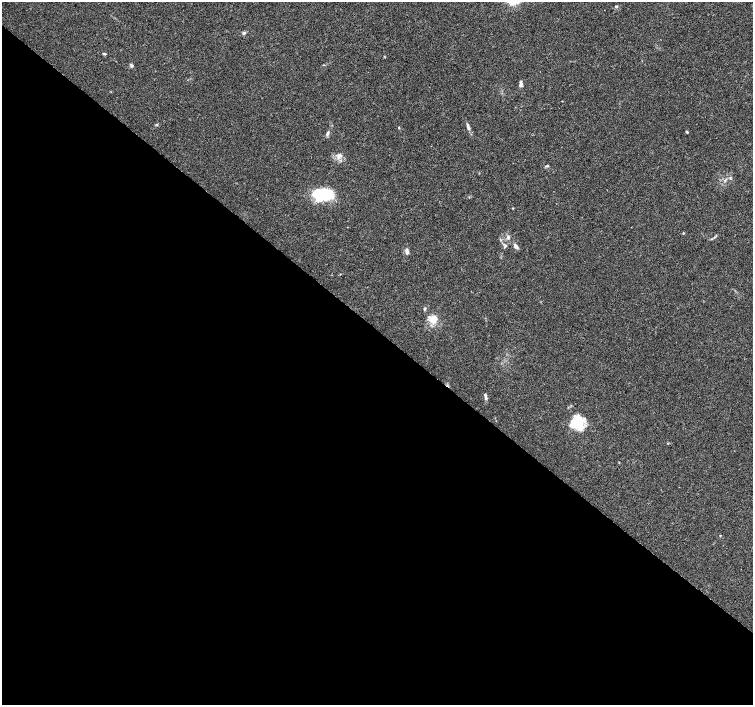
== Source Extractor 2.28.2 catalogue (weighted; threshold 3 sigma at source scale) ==
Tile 14 of 4 x 4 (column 2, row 4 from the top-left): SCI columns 1510-3011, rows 236-1641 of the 6016 x 6028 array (HDU 1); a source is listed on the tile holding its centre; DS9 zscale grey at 2 x 2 block average (1 PNG px = mean of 2 x 2 image px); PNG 755 x 707 px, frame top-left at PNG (2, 2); no overlay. Shown black and unused: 53% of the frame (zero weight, under 3 of 4 exposures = <1% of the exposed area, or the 3 px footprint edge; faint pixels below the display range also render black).
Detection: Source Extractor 2.28.2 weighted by HDU 2 'WHT'; one run over the whole footprint, this tile lists its part. Background 0.0466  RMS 0.0039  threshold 0.0176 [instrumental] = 3 sigma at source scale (4.5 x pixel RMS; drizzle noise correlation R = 1.50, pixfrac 1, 0.0396/0.0396 arcsec/px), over >= 5 px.
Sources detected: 28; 3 inside a brighter listed object's ellipse — not listed separately; the other 25 listed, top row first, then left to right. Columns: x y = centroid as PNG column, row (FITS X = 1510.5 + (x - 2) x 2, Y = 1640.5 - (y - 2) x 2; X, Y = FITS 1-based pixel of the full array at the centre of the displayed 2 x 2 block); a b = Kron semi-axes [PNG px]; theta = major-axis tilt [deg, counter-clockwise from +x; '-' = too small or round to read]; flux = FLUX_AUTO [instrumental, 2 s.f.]
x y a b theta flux
616 6 4 3 - 1.1
244 33 5 4 - 1.7
104 54 4 3 - 1.1
131 65 6 3 -65 1.5
521 84 7 4 86 2.6
156 125 3 2 - 0.74
468 127 10 4 -73 2.9
399 128 3 2 - 0.56
687 132 4 3 - 0.75
328 133 8 3 60 1.8
339 156 9 6 63 4.2
547 166 4 3 - 0.97
725 180 3 2 - 0.81
324 194 17 11 4 49
513 208 4 2 - 0.52
683 233 3 3 - 0.66
508 237 6 4 -66 1.9
505 246 5 3 - 1.2
516 246 6 4 -56 2.9
407 252 6 4 -79 2.3
424 309 4 3 - 1.3
433 319 11 10 - 9.7
485 396 8 3 -80 2
575 423 19 13 46 22
667 443 3 2 - 0.41